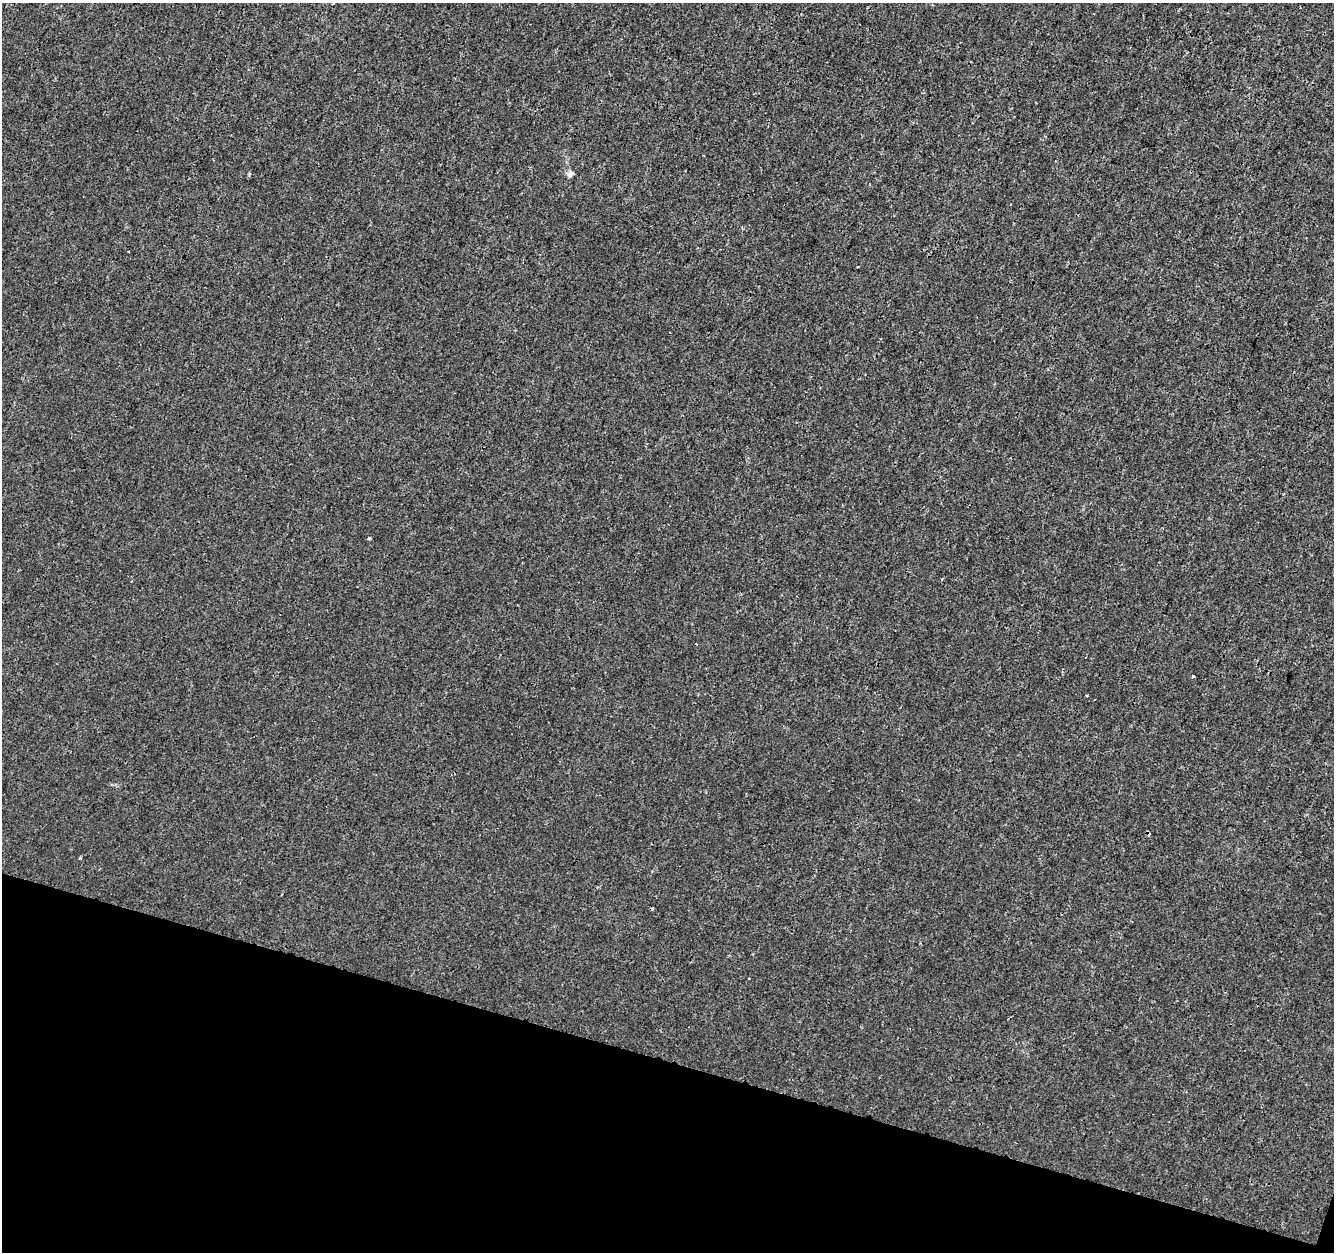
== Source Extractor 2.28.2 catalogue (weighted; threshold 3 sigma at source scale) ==
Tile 15 of 4 x 4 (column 3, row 4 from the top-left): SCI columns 2663-3994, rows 219-1468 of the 5333 x 5498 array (HDU 1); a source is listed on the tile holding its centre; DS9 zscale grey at full resolution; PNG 1336 x 1254 px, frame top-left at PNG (2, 3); no overlay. Shown black and unused: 15% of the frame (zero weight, under 3 of 4 exposures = <1% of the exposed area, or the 3 px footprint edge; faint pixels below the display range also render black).
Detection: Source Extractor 2.28.2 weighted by HDU 2 'WHT'; one run over the whole footprint, this tile lists its part. Background 7.81e-05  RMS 0.0014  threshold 0.00641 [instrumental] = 3 sigma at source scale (4.5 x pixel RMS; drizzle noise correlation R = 1.50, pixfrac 1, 0.0396/0.0396 arcsec/px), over >= 5 px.
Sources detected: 5; all 5 listed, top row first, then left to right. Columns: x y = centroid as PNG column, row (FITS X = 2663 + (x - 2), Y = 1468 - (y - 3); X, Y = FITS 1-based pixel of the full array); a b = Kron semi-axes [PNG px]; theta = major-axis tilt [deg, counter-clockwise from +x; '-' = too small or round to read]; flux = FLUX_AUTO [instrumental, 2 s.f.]
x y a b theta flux
333 4 2 2 - 0.13
570 174 9 6 78 0.53
369 538 3 3 - 0.2
1193 676 4 3 - 0.21
80 857 3 3 - 0.25